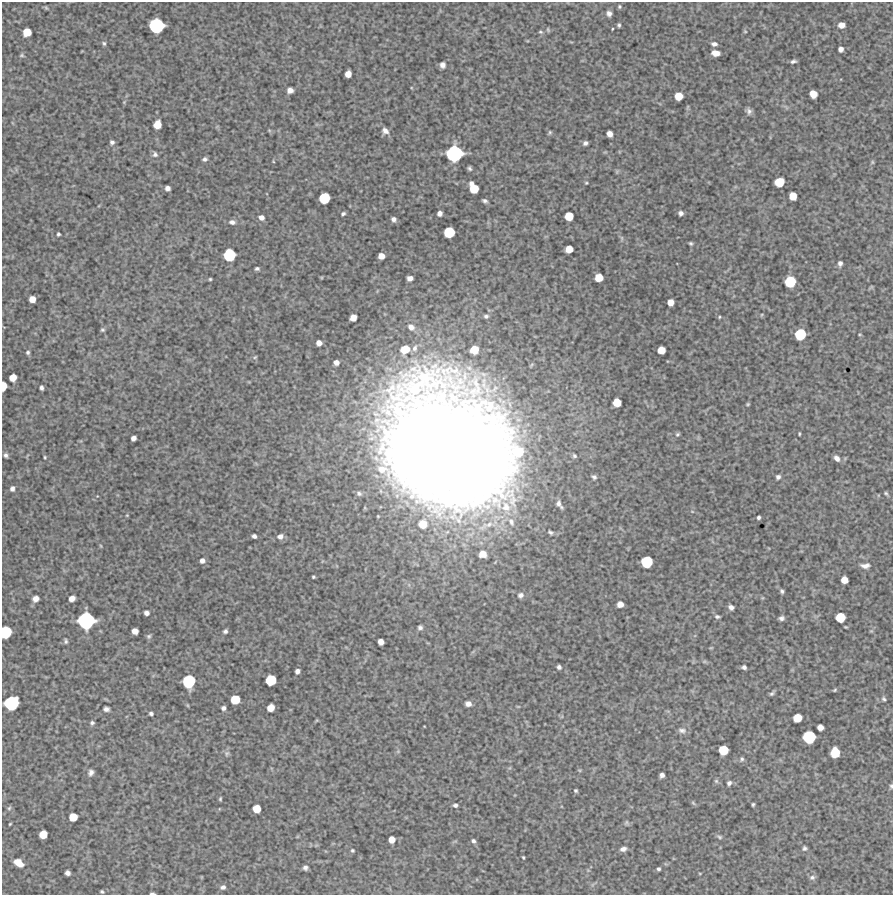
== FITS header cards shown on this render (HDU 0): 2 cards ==
NAXIS1  =                  891 /Length X axis
NAXIS2  =                  893 /Length Y axis

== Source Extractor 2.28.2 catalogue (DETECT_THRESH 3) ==
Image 891 x 893 px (HDU 0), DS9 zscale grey, 1 PNG px = 1 image px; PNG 895 x 897 px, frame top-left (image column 1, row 893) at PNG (2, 2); no overlay
Background 6170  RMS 250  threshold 757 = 3 sigma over >= 5 px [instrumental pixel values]
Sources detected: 191; all 191 listed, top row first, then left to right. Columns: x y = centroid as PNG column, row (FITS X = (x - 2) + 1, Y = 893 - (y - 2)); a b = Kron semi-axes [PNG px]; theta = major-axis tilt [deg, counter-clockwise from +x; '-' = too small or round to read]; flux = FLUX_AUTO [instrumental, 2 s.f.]
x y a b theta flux
619 7 4 4 - 2.2e+04
46 8 6 4 -45 2.0e+04
609 13 6 5 - 5.8e+04
619 25 4 3 - 2.7e+04
841 25 6 5 - 1.3e+05
157 26 10 10 - 1.2e+06
612 29 3 2 - 1.3e+04
548 30 6 4 -66 2.1e+04
745 31 4 4 - 1.7e+04
27 32 6 6 - 2.9e+05
540 32 5 4 - 2.2e+04
104 43 5 5 - 2.9e+04
714 44 7 5 -3 5.8e+04
841 49 5 5 - 7.4e+04
715 53 7 5 -7 1.3e+05
22 55 6 4 0 2.2e+04
793 61 6 3 13 4.3e+04
443 65 5 5 - 6.6e+04
348 74 6 5 - 1.4e+05
290 90 5 5 - 9.4e+04
813 94 6 6 - 2.1e+05
679 96 6 6 - 2.7e+05
124 102 4 4 - 1.7e+04
749 111 8 6 -76 5.9e+04
157 124 7 6 - 2.4e+05
385 131 8 7 - 8.6e+04
550 132 5 4 - 2.3e+04
609 134 5 5 - 1.1e+05
112 142 5 5 - 4.5e+04
585 143 5 4 - 4.8e+04
454 153 11 11 - 1.4e+06
155 154 7 7 - 4.9e+04
204 159 5 5 - 4.3e+04
273 161 4 3 - 1.2e+04
872 162 5 5 - 2.2e+04
470 168 4 3 - 2.9e+04
779 182 7 7 - 3.8e+05
586 183 4 3 - 1.7e+04
167 188 5 4 - 7.0e+04
474 188 9 6 -64 3.5e+05
793 196 6 6 - 2.3e+05
324 198 8 7 - 5.6e+05
485 201 5 3 - 3.9e+04
343 213 4 3 - 3.2e+04
440 213 5 4 - 7.2e+04
681 213 5 5 - 6.0e+04
569 216 6 6 - 3.0e+05
261 217 6 5 - 7.7e+04
394 219 5 4 - 5.4e+04
232 222 7 5 -12 6.1e+04
449 232 8 7 - 5.4e+05
58 234 3 3 - 2.9e+04
622 238 7 4 -71 2.9e+04
691 243 4 4 - 2.7e+04
569 249 6 6 - 2.1e+05
229 255 8 8 - 7.4e+05
381 256 5 5 - 1.4e+05
840 263 5 4 - 5.8e+04
257 269 4 3 - 3.3e+04
410 278 5 5 - 8.4e+04
599 278 6 6 - 2.6e+05
210 279 3 3 - 1.9e+04
790 282 8 8 - 5.7e+05
32 299 5 5 - 1.4e+05
670 302 6 5 - 1.4e+05
761 315 5 3 - 1.6e+04
486 316 6 4 0 3.5e+04
719 317 4 3 - 1.7e+04
353 318 6 5 - 1.5e+05
411 327 9 7 -40 8.5e+04
102 330 5 5 - 2.8e+04
800 334 8 7 - 5.7e+05
860 335 5 3 - 1.6e+04
319 343 5 5 - 9.9e+04
415 348 9 7 70 7.0e+04
405 349 8 7 - 2.8e+05
474 350 7 6 - 2.7e+05
661 350 6 6 - 2.3e+05
28 352 5 5 - 3.2e+04
255 357 6 3 44 2.0e+04
336 362 5 5 - 8.3e+04
13 378 6 6 - 1.8e+05
3 386 7 4 85 2.5e+05
41 388 5 4 - 4.4e+04
617 402 6 6 - 2.7e+05
748 404 4 3 - 2.0e+04
678 434 6 5 - 2.9e+04
799 434 3 2 - 1.8e+04
133 438 5 4 - 7.7e+04
449 446 110 88 -32 5.5e+07
6 455 5 4 - 4.3e+04
574 456 5 4 - 3.0e+04
45 457 4 3 - 1.7e+04
837 458 8 5 -48 7.7e+04
594 477 5 4 - 3.7e+04
778 477 5 4 - 4.7e+04
12 489 5 5 - 5.3e+04
359 493 7 6 - 3.9e+04
886 493 6 4 -40 2.6e+04
559 504 9 4 -55 6.3e+04
506 507 16 13 -62 2.9e+05
127 515 4 3 - 1.4e+04
759 517 4 3 - 3.4e+04
511 522 12 7 -64 8.9e+04
423 524 9 9 - 2.4e+05
550 532 5 3 - 3.2e+04
254 536 4 4 - 5.2e+04
280 536 8 6 14 7.9e+04
101 546 5 3 - 1.4e+04
483 554 6 5 - 1.7e+05
202 561 5 5 - 7.2e+04
647 562 8 8 - 6.5e+05
865 566 10 5 1 8.2e+04
313 577 3 3 - 2.2e+04
844 580 6 5 - 1.8e+05
782 591 5 4 - 3.5e+04
521 595 7 6 - 5.5e+04
72 598 5 5 - 1.1e+05
36 599 6 5 - 1.1e+05
620 604 5 5 - 1.3e+05
731 607 5 4 - 6.5e+04
146 613 5 4 - 6.9e+04
717 617 6 4 -5 3.3e+04
840 617 7 7 - 3.9e+05
781 618 5 4 - 4.7e+04
86 621 12 11 - 1.5e+06
420 627 5 5 - 4.2e+04
135 631 5 5 - 1.2e+05
225 631 5 4 - 3.9e+04
6 632 9 7 80 7.0e+05
149 636 6 6 - 3.2e+04
66 641 6 5 - 3.0e+04
381 642 5 5 - 1.1e+05
711 648 5 3 - 1.5e+04
559 667 4 4 - 4.7e+04
744 667 5 4 - 4.4e+04
297 671 5 4 - 6.0e+04
271 680 8 7 - 5.2e+05
189 681 9 8 - 8.0e+05
835 690 5 3 - 2.1e+04
772 693 7 4 46 3.5e+04
884 699 6 5 - 3.0e+04
235 700 7 6 - 3.6e+05
11 703 10 9 - 1.1e+06
468 704 6 5 - 9.0e+04
187 705 6 3 -71 1.6e+04
223 708 5 5 - 4.6e+04
271 708 6 5 - 1.9e+05
106 709 5 4 - 5.8e+04
151 713 4 3 - 3.7e+04
797 718 7 6 - 2.9e+05
92 723 5 5 - 3.6e+04
820 727 5 5 - 1.1e+05
682 730 11 7 -5 6.7e+04
809 737 9 9 - 8.1e+05
723 750 7 7 - 4.0e+05
227 753 8 7 - 4.3e+04
835 753 8 7 - 3.9e+05
742 759 6 5 - 3.2e+04
579 770 5 3 - 1.7e+04
91 773 7 5 74 6.2e+04
662 775 5 4 - 6.2e+04
716 781 6 5 - 2.9e+04
729 783 6 5 - 4.6e+04
891 786 6 4 -89 2.7e+04
576 791 4 3 - 2.6e+04
220 799 4 3 - 2.1e+04
693 803 7 4 -45 2.5e+04
753 804 4 3 - 2.4e+04
455 805 5 4 - 4.1e+04
9 808 6 5 - 3.2e+04
257 809 6 6 - 2.5e+05
73 817 6 6 - 2.7e+05
626 823 7 4 84 2.4e+04
10 824 3 2 - 1.6e+04
43 834 6 6 - 2.6e+05
719 837 8 4 -19 3.0e+04
392 840 6 5 - 1.6e+05
473 841 5 4 - 3.9e+04
805 848 6 5 - 3.4e+04
623 849 7 5 18 5.8e+04
352 850 4 4 - 2.3e+04
523 857 4 3 - 1.8e+04
19 863 10 6 -33 2.0e+05
305 868 5 5 - 4.6e+04
658 869 3 3 - 2.9e+04
67 873 5 4 - 7.1e+04
812 877 8 7 - 5.1e+04
223 887 7 5 18 5.4e+04
102 892 4 3 - 2.4e+04
152 893 5 2 - 3.0e+04
At the frame edge (FLAGS 8, measured only in part): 4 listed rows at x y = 3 386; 6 632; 891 786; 152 893